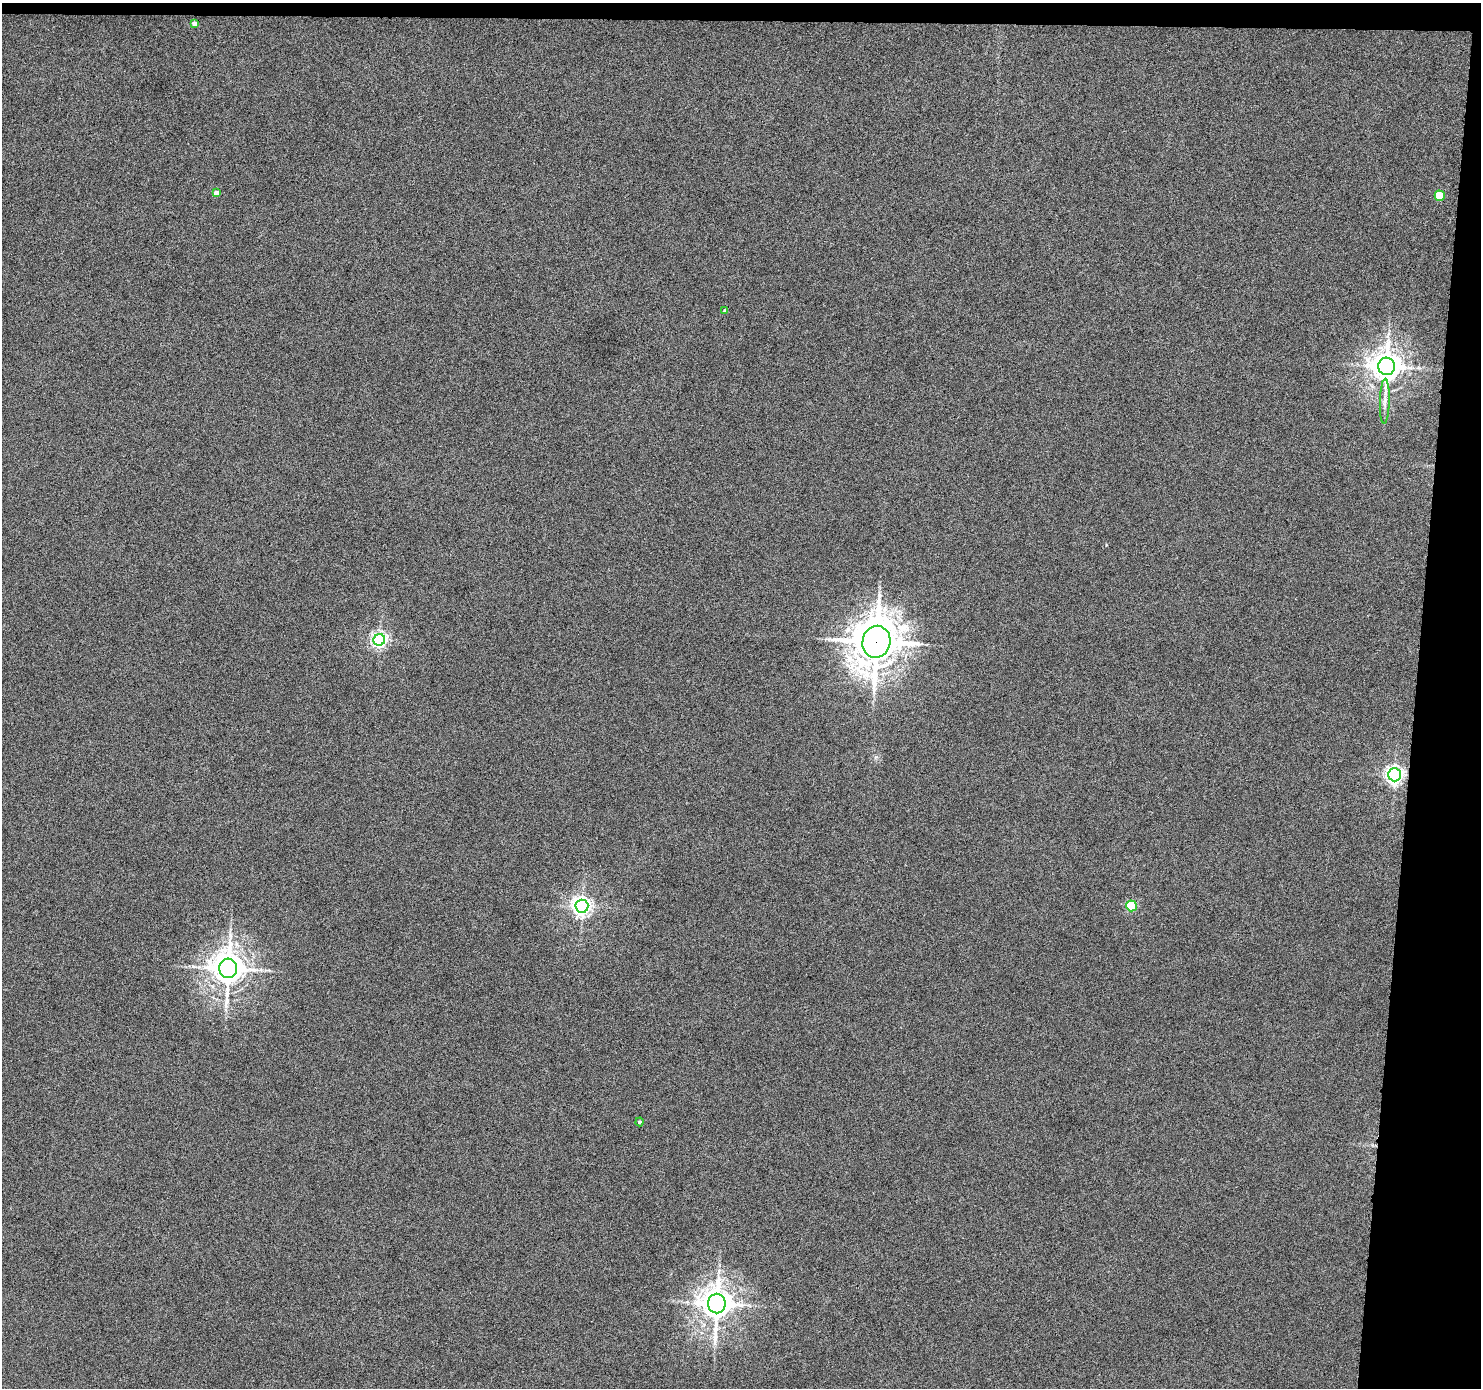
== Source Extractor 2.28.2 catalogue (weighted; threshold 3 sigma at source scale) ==
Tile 3 of 3 x 3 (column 3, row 1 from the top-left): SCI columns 2958-4436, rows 2871-4256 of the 4438 x 4453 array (HDU 1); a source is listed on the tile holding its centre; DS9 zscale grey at full resolution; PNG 1483 x 1390 px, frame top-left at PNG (2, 3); each listed source drawn as its Kron ellipse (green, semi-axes under 4 px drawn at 4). Shown black and unused: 6% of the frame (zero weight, under 4 of 8 exposures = <1% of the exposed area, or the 3 px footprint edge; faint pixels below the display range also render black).
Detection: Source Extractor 2.28.2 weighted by HDU 2 'WHT'; one run over the whole footprint, this tile lists its part. Background 7.24e-04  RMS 0.0037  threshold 0.0153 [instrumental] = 3 sigma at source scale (4.09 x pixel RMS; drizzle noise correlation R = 1.36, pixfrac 0.8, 0.05/0.05 arcsec/px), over >= 5 px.
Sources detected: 14; all 14 listed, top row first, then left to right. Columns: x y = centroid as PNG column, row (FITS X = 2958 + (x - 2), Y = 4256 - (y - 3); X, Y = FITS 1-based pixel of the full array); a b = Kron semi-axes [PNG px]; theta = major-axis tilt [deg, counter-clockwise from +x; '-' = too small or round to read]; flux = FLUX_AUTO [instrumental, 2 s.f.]
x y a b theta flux
194 23 4 4 - 1.7
216 193 4 4 - 2
1440 196 5 5 - 10
725 311 4 3 - 0.47
1386 366 8 8 - 570
1385 401 22 5 88 2
379 640 6 6 - 100
876 642 16 14 77 1100
1395 775 6 6 - 140
582 906 6 6 - 180
1131 906 5 5 - 23
228 968 10 9 - 670
639 1122 4 4 - 0.65
717 1304 10 9 - 610
Overlapping masked pixels (flux is a lower limit): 1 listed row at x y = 876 642
Unlisted compact peaks at least as high as the median listed source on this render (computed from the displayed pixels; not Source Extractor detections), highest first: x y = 876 757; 1106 545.